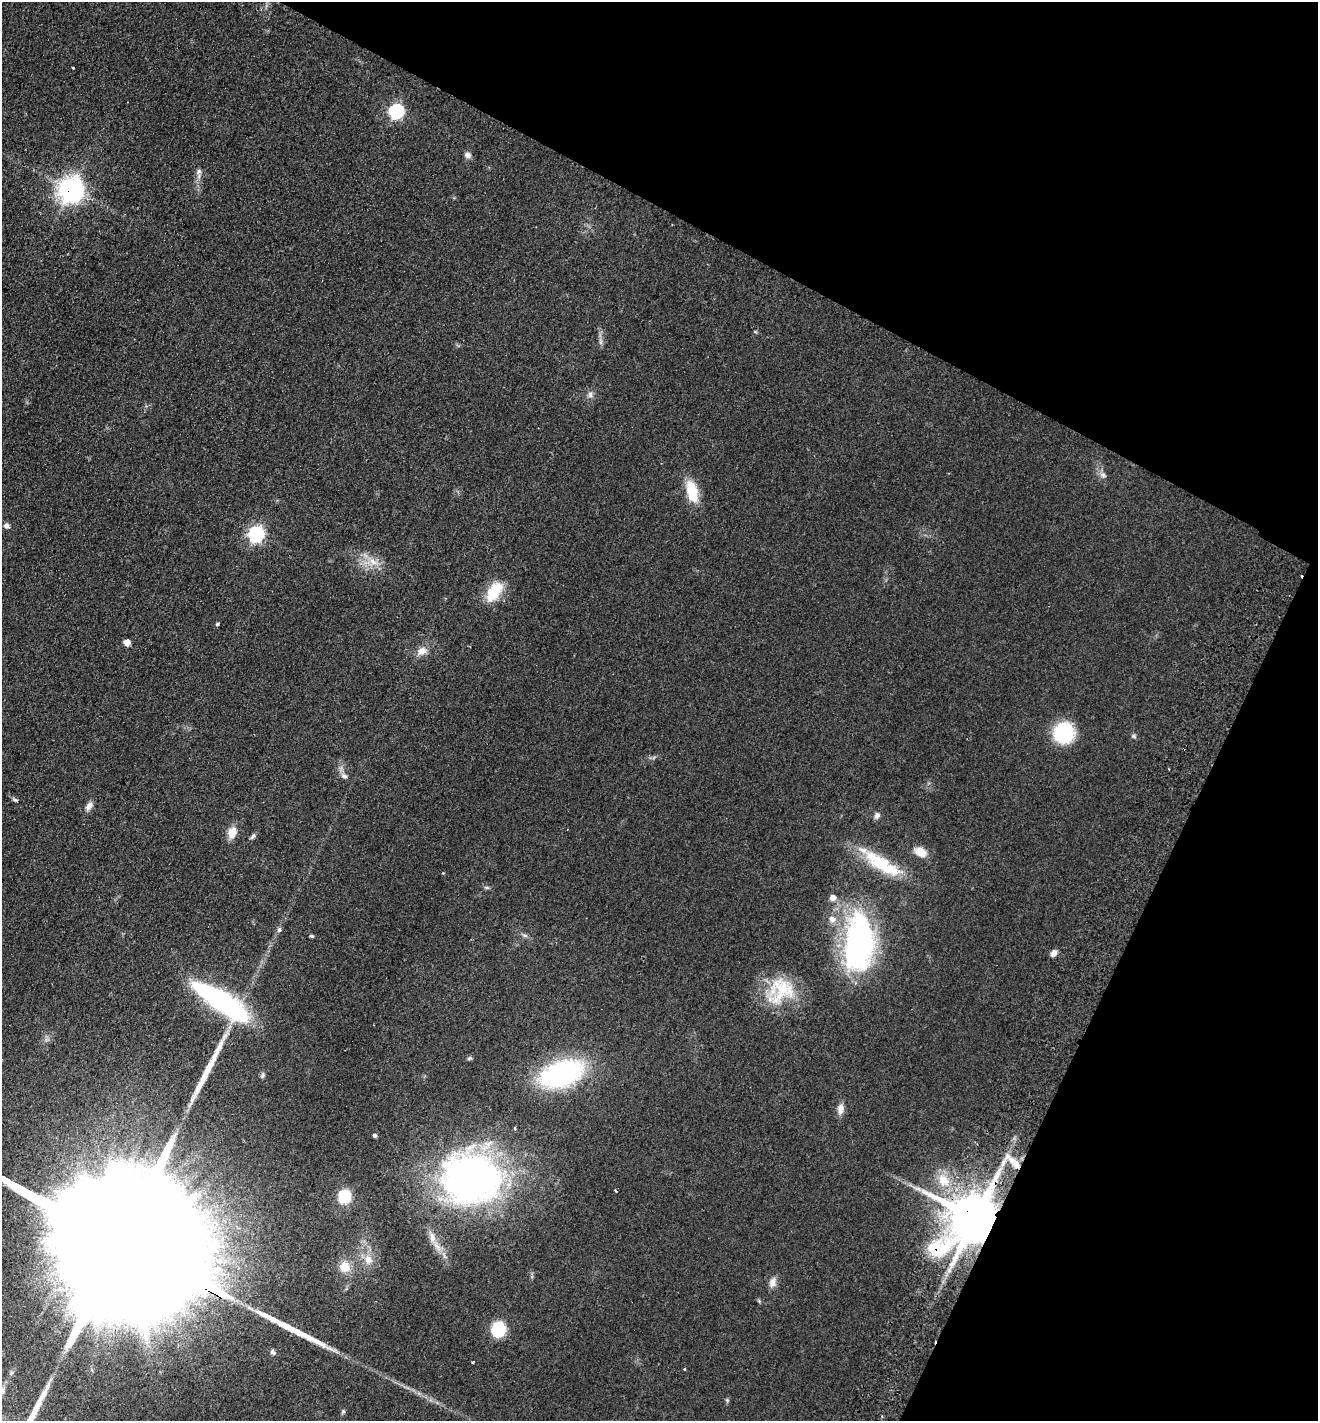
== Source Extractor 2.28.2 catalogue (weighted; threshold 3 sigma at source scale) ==
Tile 8 of 4 x 4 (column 4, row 2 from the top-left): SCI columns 4285-5600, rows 2870-4288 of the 5799 x 5737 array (HDU 1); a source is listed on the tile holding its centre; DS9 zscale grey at full resolution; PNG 1320 x 1423 px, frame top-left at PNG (2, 2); no overlay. Shown black and unused: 25% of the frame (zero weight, under 2 of 3 exposures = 3% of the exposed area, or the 3 px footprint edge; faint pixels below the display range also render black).
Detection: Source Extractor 2.28.2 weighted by HDU 2 'WHT'; one run over the whole footprint, this tile lists its part. Background 0.0534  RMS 0.0087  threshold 0.039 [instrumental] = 3 sigma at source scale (4.5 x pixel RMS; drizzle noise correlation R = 1.50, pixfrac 1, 0.05/0.05 arcsec/px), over >= 5 px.
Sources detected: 65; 1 inside a brighter object's white glare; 2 cosmic-ray / hot-pixel residue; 3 long thin detections or spike segments (spike, bleed or trail) — not listed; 1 inside a brighter listed object's ellipse — not listed separately; the other 58 listed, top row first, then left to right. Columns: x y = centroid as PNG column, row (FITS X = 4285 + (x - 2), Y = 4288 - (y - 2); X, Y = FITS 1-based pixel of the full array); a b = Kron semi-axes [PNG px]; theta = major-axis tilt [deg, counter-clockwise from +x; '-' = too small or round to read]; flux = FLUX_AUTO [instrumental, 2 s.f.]
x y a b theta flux
73 68 3 3 - 1
396 111 8 7 - 97
468 155 9 8 - 3.4
198 172 8 7 - 3
72 190 10 9 - 540
601 342 7 4 -90 2.1
590 394 9 7 -89 3.2
1103 475 10 7 -47 3.5
692 491 23 11 -75 28
6 526 7 6 - 3.2
256 534 8 7 - 150
373 562 20 8 -30 11
494 592 23 12 56 30
217 624 5 4 - 1.1
127 642 5 5 - 9
422 651 14 10 26 7.8
1064 733 18 18 - 60
1134 736 7 5 -22 1.6
1169 769 2 2 - 0.86
344 776 9 7 -34 3.3
15 800 9 4 -29 1.7
89 806 13 7 56 4.7
877 815 9 7 65 3.2
232 832 15 10 68 10
253 836 8 5 54 2.1
920 852 13 8 -28 14
882 864 58 17 -32 46
487 887 7 4 -1 1.4
833 897 7 7 - 5.4
832 919 10 9 - 6
279 930 4 4 - 3.7
525 935 8 4 -8 2
311 936 4 3 - 1.6
859 943 59 30 87 220
1054 953 8 6 57 4.2
780 991 42 31 40 47
223 1002 63 18 -33 160
469 1058 7 5 21 1.3
562 1074 40 22 19 160
263 1075 7 5 81 1.8
840 1109 15 8 83 5.8
514 1128 4 3 - 1
375 1135 4 4 - 2
1014 1163 18 8 -44 12
471 1178 69 60 -4 350
943 1180 20 16 -51 21
615 1190 4 2 - 0.76
345 1196 11 10 - 33
975 1218 15 13 24 6600
120 1242 141 25 -29 160000
437 1246 17 7 -54 7.9
368 1260 13 10 -73 9
345 1267 12 12 - 13
772 1283 14 8 74 5.6
759 1301 6 4 -72 1.1
498 1329 9 9 - 51
684 1369 3 3 - 1.6
727 1400 6 4 -46 1.2
Overlapping masked pixels (flux is a lower limit): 4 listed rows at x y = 72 190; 1014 1163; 975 1218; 120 1242
Isophote crosses this tile's border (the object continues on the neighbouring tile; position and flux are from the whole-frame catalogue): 1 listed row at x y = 120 1242